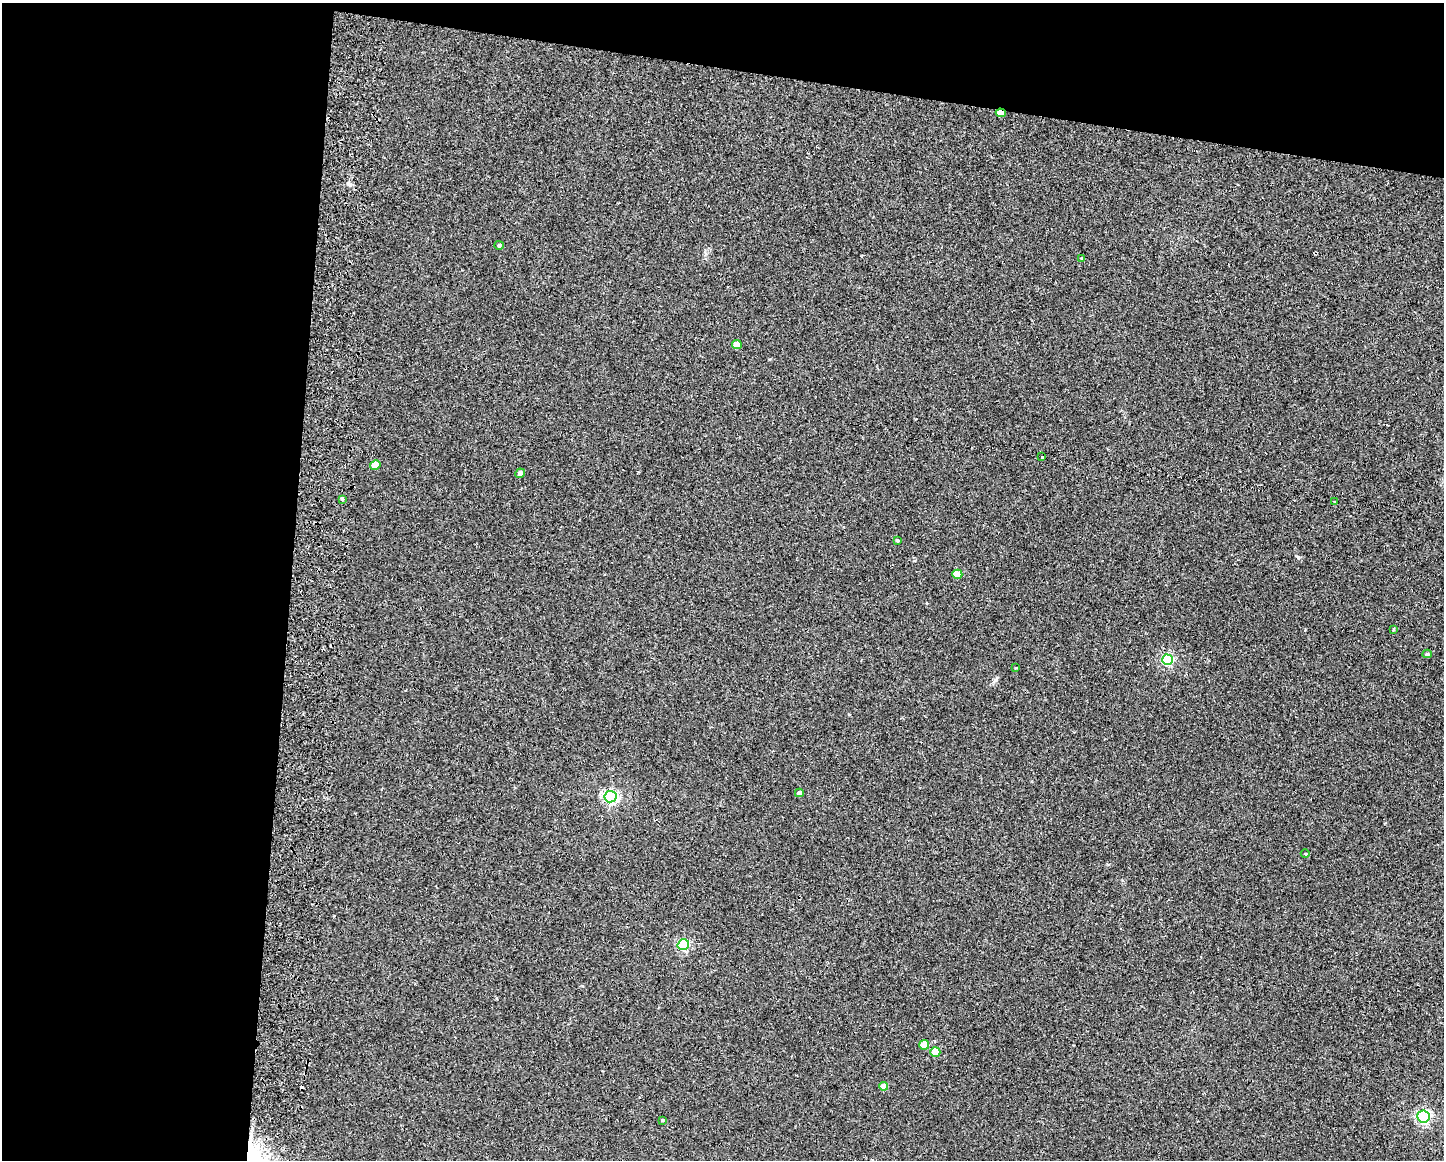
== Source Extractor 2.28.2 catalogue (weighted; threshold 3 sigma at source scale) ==
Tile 1 of 3 x 4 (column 1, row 1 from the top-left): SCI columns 167-1608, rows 3489-4646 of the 4771 x 4656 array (HDU 1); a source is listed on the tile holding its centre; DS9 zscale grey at full resolution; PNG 1446 x 1162 px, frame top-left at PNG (2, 3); each listed source drawn as its Kron ellipse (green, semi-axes under 4 px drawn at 4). Shown black and unused: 26% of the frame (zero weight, under 2 of 3 exposures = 3% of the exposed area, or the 3 px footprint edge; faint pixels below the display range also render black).
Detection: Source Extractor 2.28.2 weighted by HDU 2 'WHT'; one run over the whole footprint, this tile lists its part. Background 0.0271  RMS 0.0067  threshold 0.03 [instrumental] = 3 sigma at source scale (4.5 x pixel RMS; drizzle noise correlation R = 1.50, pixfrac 1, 0.05/0.05 arcsec/px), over >= 5 px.
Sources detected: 25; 1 cosmic-ray / hot-pixel residue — neither listed nor drawn; the other 24 listed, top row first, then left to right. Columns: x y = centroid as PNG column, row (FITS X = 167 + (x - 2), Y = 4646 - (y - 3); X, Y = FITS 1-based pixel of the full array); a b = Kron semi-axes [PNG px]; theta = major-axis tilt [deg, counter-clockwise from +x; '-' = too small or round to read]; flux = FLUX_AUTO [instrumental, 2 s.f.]
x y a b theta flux
1001 113 5 3 - 9.1
499 245 4 4 - 1.4
1081 258 4 4 - 0.58
737 345 5 4 - 7
1042 457 3 3 - 0.7
375 465 5 4 - 14
520 473 5 4 - 2.7
342 499 4 4 - 1.1
1335 502 3 3 - 1.5
897 540 4 3 - 1.2
957 574 5 4 - 15
1394 629 4 3 - 0.67
1427 654 4 4 - 0.93
1167 660 5 5 - 68
1016 668 3 2 - 0.42
799 793 4 4 - 2.5
610 797 6 6 - 140
1305 854 4 3 - 0.55
683 945 6 5 - 61
924 1045 5 5 - 12
935 1052 5 4 - 15
883 1086 4 4 - 6.4
1423 1117 6 6 - 110
662 1120 4 3 - 0.66
Overlapping masked pixels (flux is a lower limit): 1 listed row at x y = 1001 113
Unlisted compact peaks at least as high as the median listed source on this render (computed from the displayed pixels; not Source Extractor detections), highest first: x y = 1298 557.